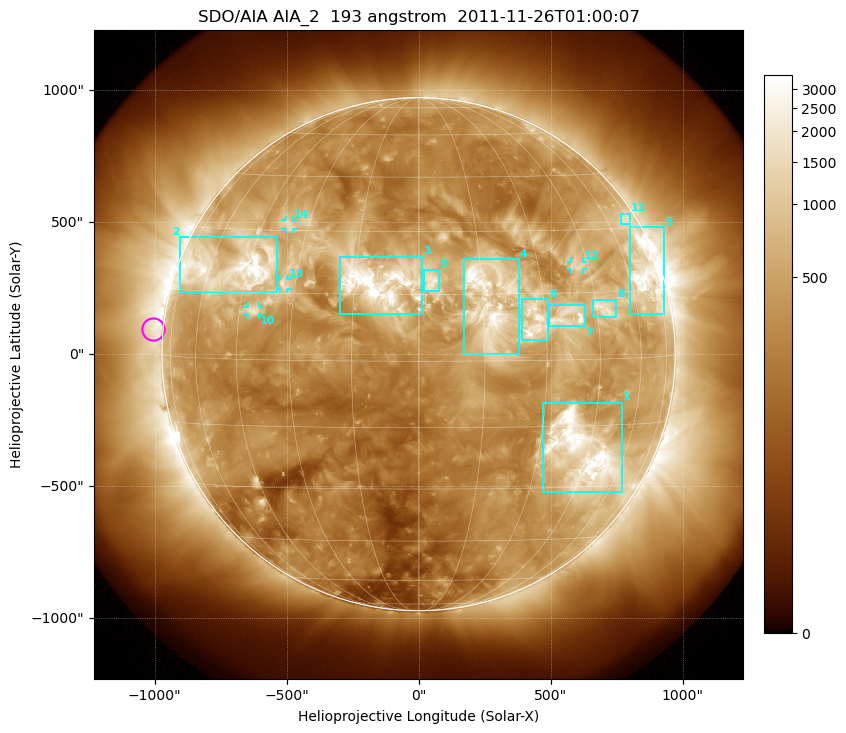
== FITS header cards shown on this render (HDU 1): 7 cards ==
TELESCOP= 'SDO/AIA'
INSTRUME= 'AIA_2'
WAVELNTH=                  193
WAVEUNIT= 'angstrom'
DATE-OBS= '2011-11-26T01:00:07.84'
CTYPE1  = 'HPLN-TAN'
CTYPE2  = 'HPLT-TAN'

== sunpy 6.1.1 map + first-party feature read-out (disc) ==
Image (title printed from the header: SDO/AIA AIA_2  193 angstrom  2011-11-26T01:00:07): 1024 x 1024 px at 2.4 arcsec/px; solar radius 972 arcsec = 405 px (full disc in frame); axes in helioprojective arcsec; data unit not stated in the header (colour bar unlabelled)
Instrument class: DISC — disc imager (sunpy class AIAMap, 193 A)
Bright regions (active regions / flare kernels): reference = the median radial profile (limb darkening/brightening removed); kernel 9 px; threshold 5 sigma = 955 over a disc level ~317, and >= 1.15x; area >= 12 px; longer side >= 10 px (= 24 arcsec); searched inside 0.97 R_sun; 14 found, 14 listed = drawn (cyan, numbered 1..; 4 of them under ~33 arcsec drawn as corner ticks so the feature stays visible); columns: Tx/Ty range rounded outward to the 5 arcsec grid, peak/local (2 s.f.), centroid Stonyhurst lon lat
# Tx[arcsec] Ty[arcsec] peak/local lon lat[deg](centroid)
1 470..770 -525..-185 16 +43 -21
2 -905..-535 235..445 15 -50 +20
3 -300..15 150..370 12 -10 +17
4 170..380 0..360 9.3 +16 +14
5 800..930 150..480 11 +68 +18
6 390..495 55..210 9.9 +27 +9
7 495..630 105..185 7.5 +36 +10
8 660..750 140..210 7 +47 +11
9 20..80 240..320 5 +3 +18
10 -650..-605 150..180 5.5 -41 +11
11 765..805 490..535 3.8 +71 +32
12 575..625 320..350 4.7 +41 +21
13 -525..-495 245..285 5 -33 +17
14 -505..-475 475..510 4.8 -36 +31
Off-limb structures (1.02-1.3 R_sun): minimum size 162 px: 2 found; the strongest spans PA ~45..130 deg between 1.02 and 1.3 R_sun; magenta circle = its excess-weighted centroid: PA ~85 deg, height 1.04 R_sun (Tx ~-1005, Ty ~95 arcsec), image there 2.6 x the reference